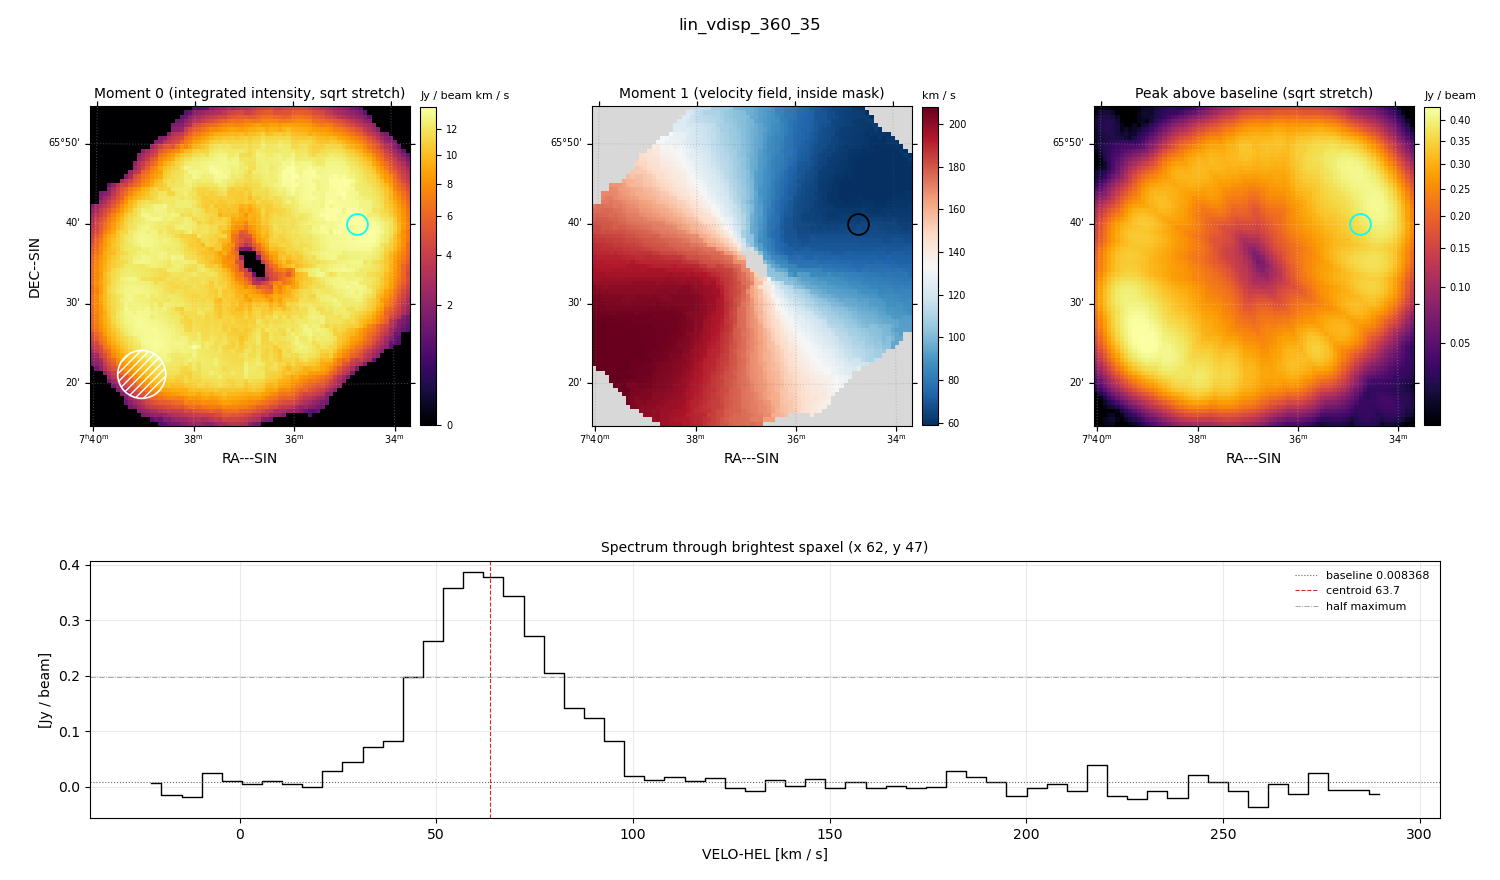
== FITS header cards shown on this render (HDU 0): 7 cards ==
OBJECT  = 'lin_vdisp_360_35'
BUNIT   = 'JY/BEAM '           /
CTYPE1  = 'RA---SIN'           /
CTYPE2  = 'DEC--SIN'           /
CTYPE3  = 'VELO-HEL'           /
NAXIS3  =                   62 / length of data axis 3
CUNIT3  = 'km/s    '           /

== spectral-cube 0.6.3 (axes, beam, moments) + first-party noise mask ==
SpectralCube HDU 0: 62 channels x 75 x 75 spaxels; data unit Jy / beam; figure title: lin_vdisp_360_35
Units: BUNIT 'JY/BEAM' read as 'Jy/beam' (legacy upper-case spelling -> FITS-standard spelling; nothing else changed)
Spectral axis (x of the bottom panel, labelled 'VELO-HEL [km / s]'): -22 .. 290 km / s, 62 channels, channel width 5.12 km / s
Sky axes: RA---SIN/DEC--SIN; field 40' x 40' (32 arcsec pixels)
Beam (drawn as the hatched ellipse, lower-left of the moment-0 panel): BMAJ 360 arcsec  BMIN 360 arcsec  BPA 0 deg
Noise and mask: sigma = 0.018 Jy / beam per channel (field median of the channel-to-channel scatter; agrees with the line-free scatter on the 770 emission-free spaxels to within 6%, no correlation factor applied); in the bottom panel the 50 channels outside the line scatter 0.017 Jy / beam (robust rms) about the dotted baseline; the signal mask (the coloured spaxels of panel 2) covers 86% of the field
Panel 1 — Moment 0 (line voxels x channel width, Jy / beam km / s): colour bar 0 .. 13.9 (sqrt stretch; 0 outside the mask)
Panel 2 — Moment 1 (intensity-weighted velocity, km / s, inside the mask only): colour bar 59 .. 208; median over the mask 133
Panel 3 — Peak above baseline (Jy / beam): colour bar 0.0227 .. 0.433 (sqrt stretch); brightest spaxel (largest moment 0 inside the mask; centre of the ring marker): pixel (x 62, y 47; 0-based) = FK5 07h34m40s +65d40m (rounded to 10 s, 60 arcsec steps: no finer than the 32 arcsec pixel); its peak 0.378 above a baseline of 0.008368
Panel 4 — spectrum at that spaxel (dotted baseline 0.008368 Jy / beam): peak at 59 km / s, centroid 63.7 km / s (red dashed line; intensity-weighted over the run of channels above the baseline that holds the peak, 21 .. 123 km / s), W50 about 41 km / s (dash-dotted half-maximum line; edge to edge of the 8 channels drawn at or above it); detected line 36 .. 98 km / s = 12 of 62 channels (19%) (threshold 4 sigma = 0.072 Jy / beam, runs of >= 3 channels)